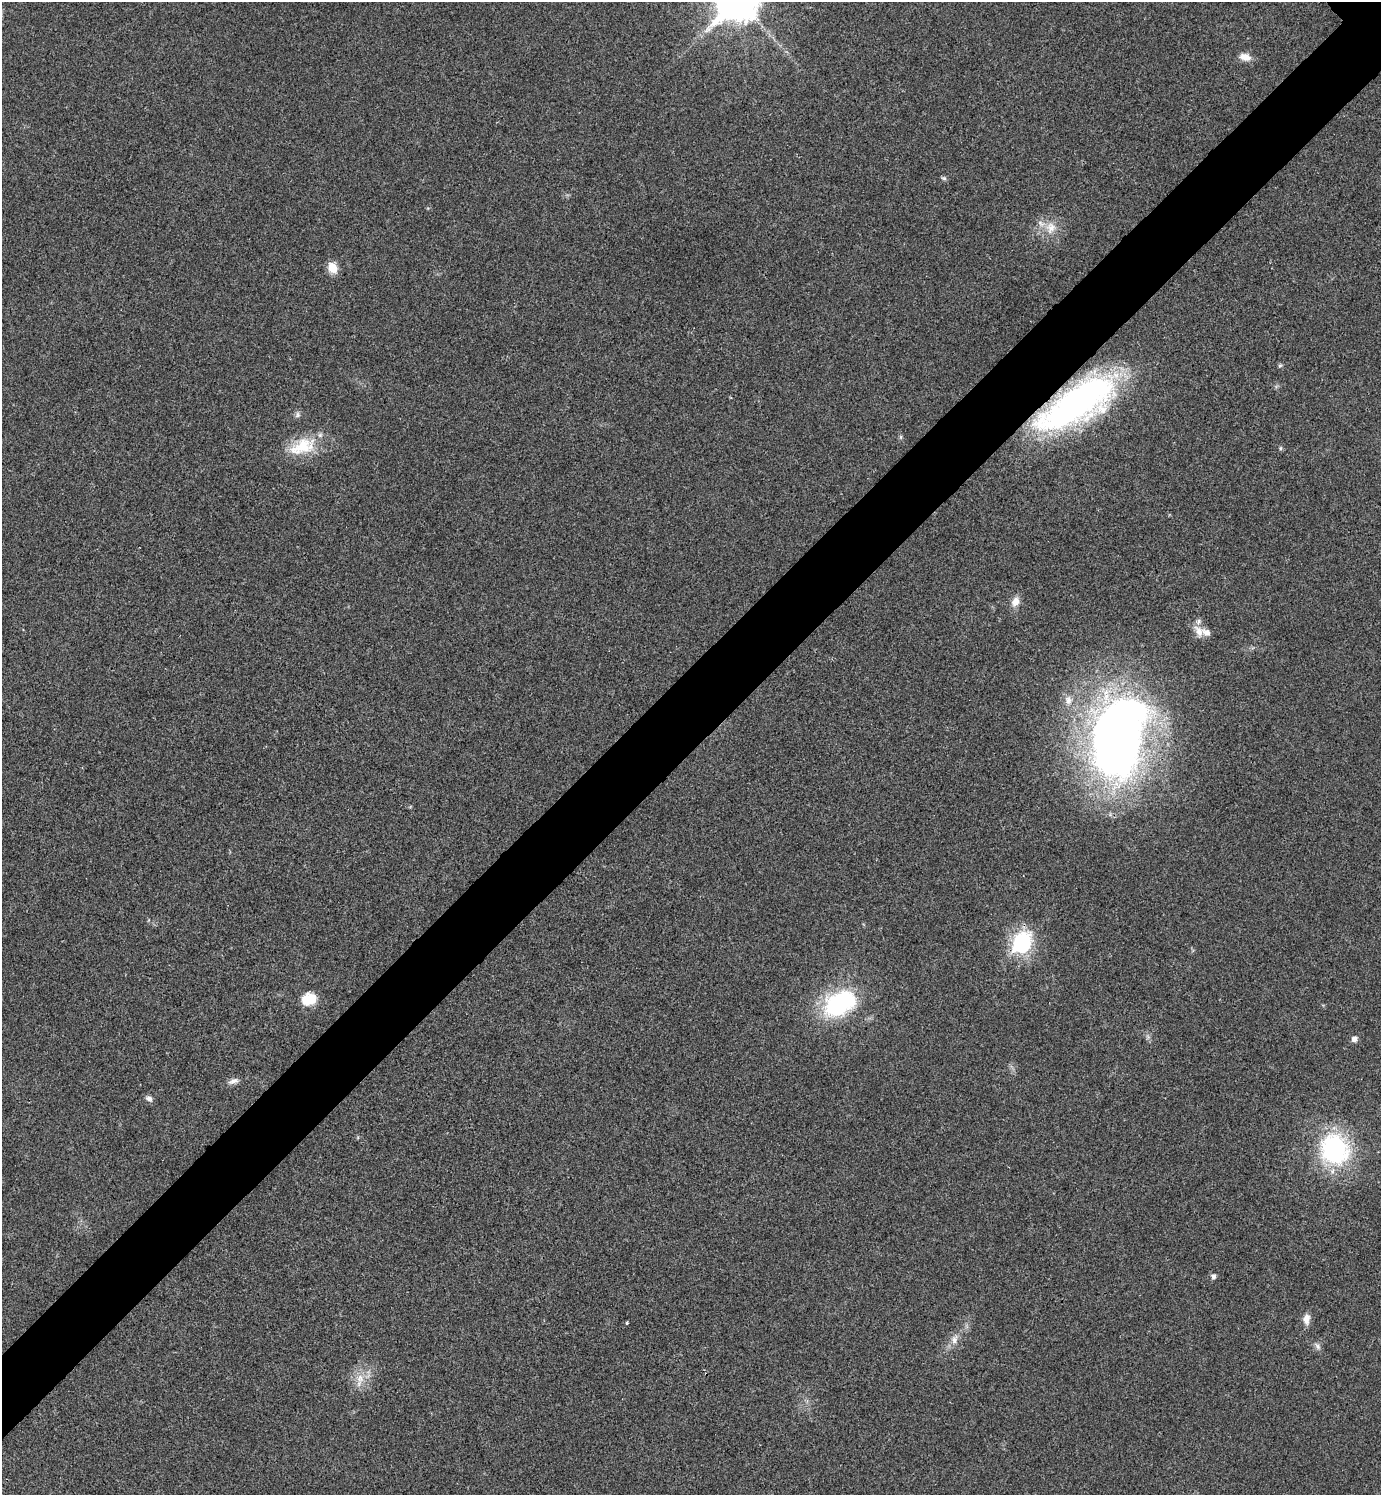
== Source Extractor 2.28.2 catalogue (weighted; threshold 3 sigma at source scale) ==
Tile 7 of 4 x 4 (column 3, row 2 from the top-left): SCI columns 3062-4440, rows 2990-4482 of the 5980 x 5981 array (HDU 1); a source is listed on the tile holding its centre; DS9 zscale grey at full resolution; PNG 1383 x 1497 px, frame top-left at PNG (2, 2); no overlay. Shown black and unused: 6% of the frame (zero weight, under 3 of 4 exposures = <1% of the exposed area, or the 3 px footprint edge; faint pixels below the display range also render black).
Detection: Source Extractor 2.28.2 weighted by HDU 2 'WHT'; one run over the whole footprint, this tile lists its part. Background 0.0281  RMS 0.0053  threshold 0.0241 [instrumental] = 3 sigma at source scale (4.5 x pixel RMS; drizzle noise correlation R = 1.50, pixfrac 1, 0.05/0.05 arcsec/px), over >= 5 px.
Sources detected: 28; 1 inside a brighter listed object's ellipse — not listed separately; the other 27 listed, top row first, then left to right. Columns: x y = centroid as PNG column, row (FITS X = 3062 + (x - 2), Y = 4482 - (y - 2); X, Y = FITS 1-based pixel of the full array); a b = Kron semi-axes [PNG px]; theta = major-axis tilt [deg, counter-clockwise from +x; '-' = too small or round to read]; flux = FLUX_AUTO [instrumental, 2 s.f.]
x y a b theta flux
1245 57 13 8 -16 5.2
944 178 7 5 -7 0.94
1051 228 17 12 81 7
332 268 12 9 -61 6.6
1280 366 6 4 2 0.75
1077 403 88 32 32 180
298 415 9 5 -85 1.3
901 437 6 4 90 0.84
302 446 38 20 22 20
1280 448 6 4 89 0.72
1015 602 13 9 64 4.4
1199 631 18 10 -57 5.5
1068 700 11 8 87 3.2
1119 738 90 50 78 380
1022 943 10 8 61 94
309 999 16 13 20 11
840 1003 38 23 31 60
1355 1039 5 5 - 2.8
233 1081 15 6 20 2.8
149 1098 9 6 -19 1.7
1335 1149 34 30 -61 67
1213 1277 5 5 - 1.7
1306 1319 14 8 85 3.7
627 1323 3 3 - 1.1
954 1340 10 9 - 3.2
1317 1346 9 5 -50 1.6
360 1378 15 9 -89 6
Overlapping masked pixels (flux is a lower limit): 1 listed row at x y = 1077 403